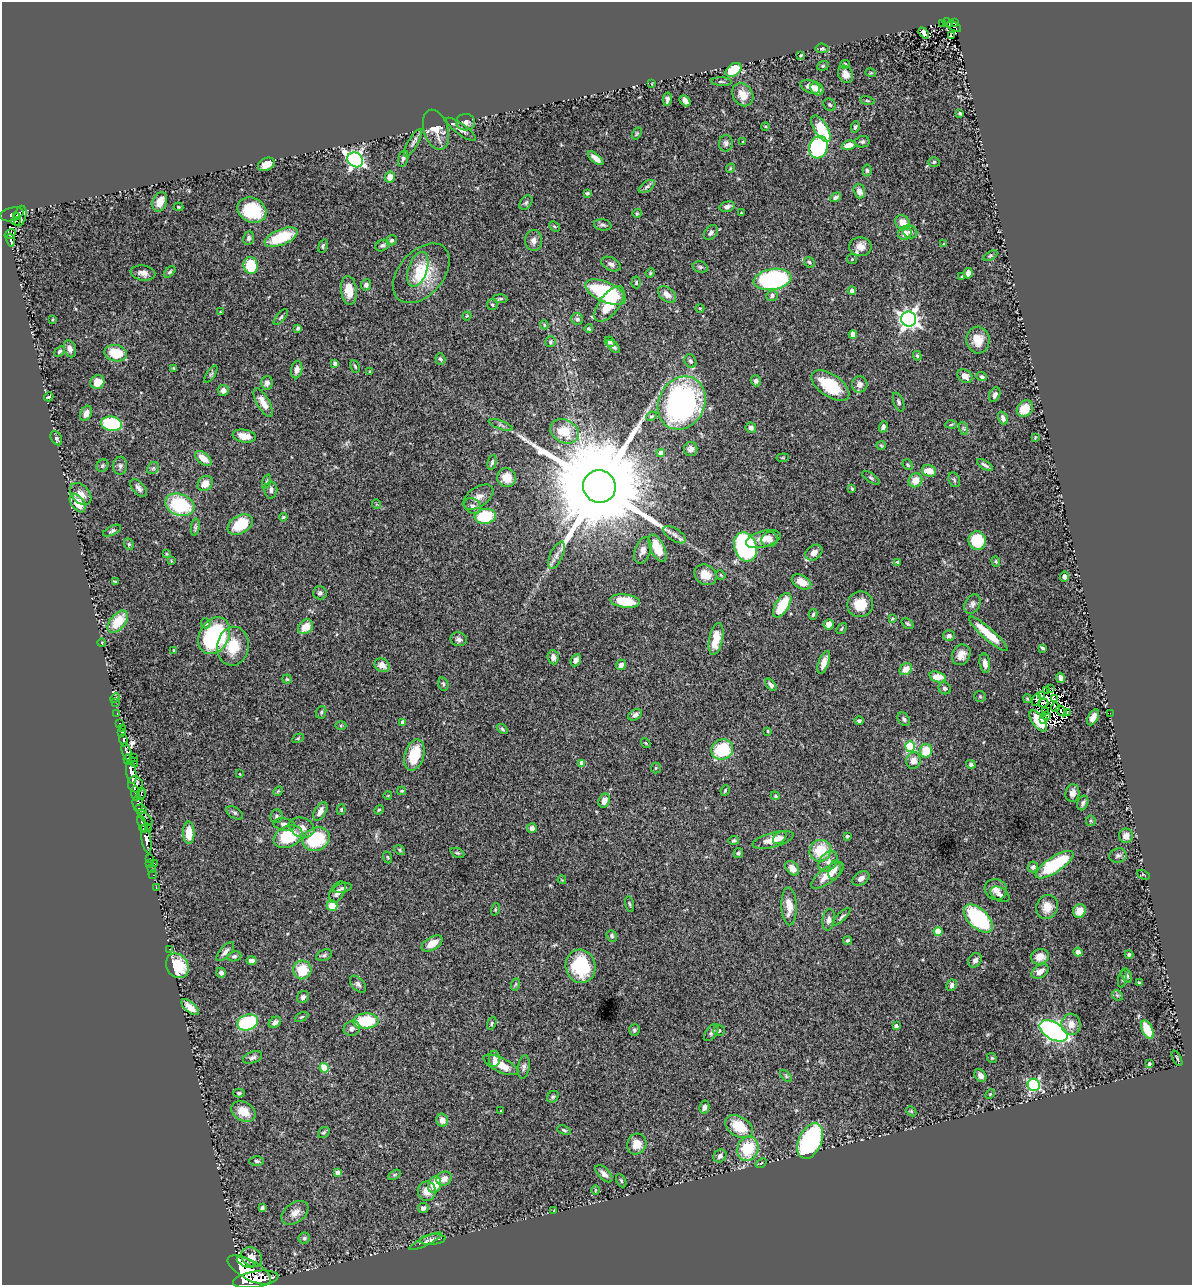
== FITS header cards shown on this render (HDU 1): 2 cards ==
NAXIS1  =                 1190
NAXIS2  =                 1283

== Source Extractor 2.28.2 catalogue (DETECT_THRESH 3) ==
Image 1190 x 1283 px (HDU 1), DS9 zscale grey, 1 PNG px = 1 image px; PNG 1194 x 1287 px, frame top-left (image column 1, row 1283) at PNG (2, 2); each listed source drawn as its Kron ellipse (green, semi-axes under 4 px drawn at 4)
Background 2.38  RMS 0.042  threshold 0.127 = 3 sigma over >= 5 px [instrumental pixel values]
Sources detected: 453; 8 with non-positive FLUX_AUTO (blend fragments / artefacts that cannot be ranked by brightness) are neither listed nor drawn; the other 445 listed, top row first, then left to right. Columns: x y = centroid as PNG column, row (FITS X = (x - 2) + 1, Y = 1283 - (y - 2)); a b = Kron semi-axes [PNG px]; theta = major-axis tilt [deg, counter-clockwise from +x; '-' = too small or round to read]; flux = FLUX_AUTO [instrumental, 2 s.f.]
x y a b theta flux
942 23 3 2 - 25
948 23 5 3 - 130
954 23 3 3 - 82
954 26 8 4 -29 69
924 33 6 4 -49 11
951 35 4 3 - 21
822 48 6 5 - 5.3
801 55 3 2 - 2.5
845 64 5 4 - 5.9
823 66 6 4 20 3.4
734 70 9 6 36 95
871 73 5 3 - 3.1
846 74 9 7 -62 18
721 82 10 3 -3 4.3
652 84 3 2 - 1.7
810 87 10 6 -23 23
817 89 7 5 -46 17
743 95 12 10 -56 36
667 99 7 4 81 8.8
685 101 6 4 -48 13
867 101 7 3 -9 3.3
830 105 7 5 -43 5.4
960 113 3 3 - 4.7
466 122 9 8 - 14
765 126 4 3 - 2.2
855 127 6 4 80 4.3
461 129 18 5 -36 14
821 129 15 7 -58 95
436 130 20 12 -72 46
637 133 6 4 58 3.2
743 142 3 3 - 3
862 142 7 5 10 6.2
413 143 16 5 60 10
726 143 8 7 - 11
849 145 7 4 13 31
818 147 11 9 74 330
403 158 8 5 74 7.5
596 158 9 4 -40 18
355 160 8 7 - 1000
934 162 5 5 - 4.7
266 164 9 6 28 22
730 168 5 3 - 2.8
867 170 6 4 -85 4.5
390 177 5 5 - 29
647 186 9 5 34 7
859 191 7 5 -71 19
587 193 3 3 - 3.7
836 197 6 4 30 7.2
160 202 10 7 68 33
526 203 8 5 50 5.5
178 207 5 4 - 3.9
727 207 7 5 15 12
252 210 15 12 -26 140
637 213 4 4 - 3.1
741 213 3 2 - 1.9
12 214 12 6 13 1100
20 216 10 6 76 640
17 217 3 3 - 250
16 221 4 3 - 110
903 222 8 7 - 27
603 225 9 5 -10 6.7
554 226 6 3 -43 3.4
910 232 7 6 - 9.6
711 233 8 6 55 9.9
905 233 7 6 - 23
10 234 6 3 33 350
281 237 17 8 22 120
249 238 7 5 80 8.3
11 240 6 3 -78 210
392 240 5 5 - 5.6
534 241 10 8 -89 16
943 244 3 2 - 2.3
382 245 7 5 29 6
323 246 7 4 76 4.7
860 247 11 9 -2 24
990 256 8 3 30 3.5
852 259 5 5 - 3.8
809 262 6 5 - 6.1
611 264 10 6 -26 9.9
251 265 8 7 - 110
700 267 8 5 -14 5.7
418 269 18 9 71 39
170 272 7 4 45 4.8
143 273 12 7 -10 17
421 273 34 22 49 110
650 273 5 4 - 3.3
968 273 5 4 - 14
962 276 3 3 - 4.4
773 279 19 10 9 450
636 282 6 4 87 4.1
366 285 5 5 - 9.6
349 290 14 8 -83 38
852 291 4 4 - 10
606 292 22 10 -24 240
667 294 10 6 -38 18
772 296 6 5 - 6.8
500 299 7 3 -3 4.7
609 304 21 10 52 73
492 305 5 5 - 4.8
700 308 4 3 - 2.2
220 312 3 3 - 2
467 316 5 4 - 3
281 317 10 4 50 5.4
53 319 4 2 - 2.4
577 319 6 6 - 8.7
909 319 7 7 - 1600
544 325 4 4 - 2.9
297 328 4 3 - 5.4
589 329 4 3 - 4.3
853 334 4 4 - 36
978 340 13 11 -87 39
550 342 5 5 - 4.9
610 342 5 4 - 8
613 346 8 4 -44 10
70 349 9 6 -72 13
59 351 6 4 45 5.2
116 353 11 8 -12 78
917 356 5 4 - 3.5
440 359 6 4 -71 6.3
690 361 7 5 -59 7
335 363 4 4 - 8
355 366 7 4 -63 4
174 368 3 3 - 2.9
297 369 9 5 79 14
370 371 4 3 - 3.9
211 374 10 4 58 4.9
965 376 8 6 -33 21
982 377 5 4 - 5.6
756 381 5 5 - 7.8
97 382 7 6 - 33
267 383 7 6 - 11
860 384 8 8 - 19
830 385 21 11 -34 100
223 390 5 5 - 14
995 395 8 5 65 9.2
49 397 5 3 - 3.3
899 402 10 5 -69 6.4
263 403 16 6 -60 28
682 403 27 23 62 740
1025 409 9 7 43 47
86 413 8 5 64 16
651 416 5 4 - 4.2
1003 418 7 4 -70 12
112 424 10 7 -10 210
501 425 13 3 -20 7.2
951 425 5 3 - 3.4
883 427 6 4 68 11
751 428 5 5 - 9.6
963 428 7 4 -71 4.3
565 431 15 11 -27 75
244 436 12 6 -9 31
56 438 7 5 -59 7.1
1035 438 3 2 - 2.5
881 445 5 4 - 3.2
691 449 7 6 - 12
661 453 4 4 - 21
203 458 10 5 -38 33
783 458 6 4 6 3.5
492 462 8 4 77 6
908 465 5 4 - 4.5
985 465 9 3 -31 8.1
102 466 6 5 - 4.9
120 466 9 7 84 9
153 468 6 5 - 6
929 471 7 5 -14 39
507 478 9 9 - 36
871 478 10 4 -33 5.9
915 480 7 6 - 37
954 480 8 5 -69 5.6
266 482 7 3 71 4.2
205 483 8 6 44 29
599 487 16 16 - 82000
139 488 10 6 -49 11
852 488 4 3 - 3.3
271 490 8 6 90 12
81 494 12 8 -46 25
478 497 17 9 35 24
78 503 10 6 -55 52
376 504 5 3 - 2.5
180 505 15 10 -20 190
473 506 9 7 -40 13
485 516 10 7 7 150
283 517 4 3 - 3
240 524 13 9 30 89
195 527 8 4 81 4.9
112 531 10 4 27 6
675 535 12 6 -33 13
763 539 18 8 15 39
770 539 8 7 - 15
977 541 9 8 - 120
129 544 6 4 -69 4.7
745 547 15 11 -69 540
657 548 14 7 -63 61
643 551 13 8 71 17
814 553 9 7 37 17
166 554 4 3 - 3.1
556 555 14 6 66 17
171 561 3 3 - 2.4
996 561 5 4 - 3.8
897 562 3 3 - 2.5
705 575 11 9 -33 35
721 575 5 4 - 3.2
1064 577 5 4 - 9.3
115 582 3 3 - 3.5
802 582 10 6 -27 32
320 593 7 6 - 9.2
625 601 15 6 -7 82
860 604 13 12 - 55
972 604 10 7 61 10
782 605 14 6 59 89
813 614 5 4 - 4.9
892 619 3 3 - 3
118 622 13 7 50 84
206 623 5 5 - 7.3
829 624 5 5 - 20
907 624 6 4 -39 4.6
306 627 8 6 42 35
842 628 6 4 48 3.4
988 634 25 5 -41 74
214 636 19 14 61 320
949 636 6 5 - 8.6
459 639 8 7 - 9.9
716 639 16 7 78 63
102 643 4 3 - 2.3
233 646 19 16 82 81
1042 648 4 3 - 4.3
174 650 4 3 - 5.1
961 655 11 9 61 23
553 657 7 5 -85 16
576 660 6 4 63 11
824 662 12 5 70 21
985 663 10 5 -82 16
382 665 8 6 -29 23
621 665 5 5 - 13
906 669 7 5 40 28
938 677 8 5 -18 55
1060 678 5 4 - 11
287 679 5 4 - 3.8
443 684 7 5 -74 5.3
771 685 7 4 -51 8.5
945 688 6 5 - 8.3
1050 688 3 2 - 4.8
1047 690 2 2 - 2.5
1041 695 4 3 - 8.3
980 696 6 5 - 4.5
115 698 5 3 - 3.2
1027 699 4 3 - 3.4
1054 699 4 2 - 1.2
1036 700 6 3 73 1.1
115 702 2 2 - 13
1043 703 5 2 - 3.9
1055 707 5 3 - 3.5
1045 711 2 2 - 2.3
1062 711 6 2 -39 4.7
321 712 6 5 - 4.6
1068 712 3 2 - 2
117 713 3 2 - 22
1110 713 2 2 - 26
635 715 7 5 34 10
1046 715 2 2 - 2
1093 717 9 5 61 20
904 719 7 5 -53 6
1043 720 4 2 - 6.4
859 721 5 4 - 5.6
1038 721 12 6 -53 68
403 722 4 4 - 14
120 723 3 3 - 38
341 726 5 3 - 3
122 728 2 2 - 7.3
502 729 6 4 -38 5.5
768 731 3 2 - 2.5
122 732 3 3 - 190
298 738 6 4 30 3.4
124 740 6 3 -80 410
646 743 5 3 - 2.8
910 746 5 5 - 200
722 749 11 10 - 180
926 751 7 6 - 65
127 752 9 4 -74 1400
414 755 16 9 73 93
133 757 2 2 - 160
128 759 5 3 - 480
913 760 8 7 - 23
134 762 5 3 - 420
582 763 4 4 - 25
971 764 5 4 - 6.7
656 768 5 5 - 3.7
131 772 12 5 -82 3000
240 774 4 2 - 1.7
136 784 8 7 - 1300
725 790 5 3 - 3.4
278 791 5 4 - 3.3
401 791 4 3 - 2.9
136 793 7 4 -86 550
1072 793 9 7 81 16
141 794 6 3 77 890
388 795 4 2 - 2
775 796 5 4 - 3.6
604 801 7 5 67 21
138 803 7 5 -75 700
1083 803 7 5 67 7.6
141 809 6 4 -9 640
341 810 5 4 - 4.1
379 810 5 4 - 3.2
320 811 10 5 60 19
235 813 9 5 -31 5.8
276 816 7 6 - 6.1
145 817 9 4 -43 700
1091 821 5 5 - 4.1
142 823 8 3 -72 670
284 824 11 6 -10 15
148 828 2 2 - 240
302 828 13 9 -22 22
532 828 5 5 - 11
144 829 4 3 - 360
189 833 11 5 90 47
288 836 15 10 27 140
847 836 3 3 - 4
1126 836 7 7 - 19
780 838 8 5 40 11
146 839 14 4 -80 1700
316 839 14 11 25 190
734 840 5 4 - 5.2
773 840 21 7 15 36
400 850 6 4 -38 3.9
820 851 11 10 - 93
457 853 7 4 -25 4.3
738 853 5 4 - 5.4
1118 856 9 7 15 8.4
388 857 6 3 -69 3.2
149 858 3 2 - 23
828 861 12 8 54 16
150 863 2 2 - 14
154 863 3 2 - 28
1054 865 22 8 33 200
1033 867 5 5 - 7.4
792 868 8 5 -48 24
152 869 3 2 - 11
834 870 10 6 76 11
153 875 4 2 - 21
827 875 19 7 37 45
1143 875 7 2 -24 2.4
861 878 9 6 34 15
562 880 4 3 - 2.1
156 887 2 2 - 17
342 888 9 4 13 6.6
996 889 11 10 - 22
337 892 12 7 60 15
1000 894 10 6 -30 9.2
630 904 8 3 -79 3.7
332 906 5 5 - 55
789 906 19 7 -88 41
1047 907 12 10 69 36
495 909 6 4 71 3.5
1079 911 7 6 - 28
841 917 12 3 45 6.2
978 919 18 9 -44 270
829 920 11 6 82 11
938 931 4 4 - 97
612 936 6 5 - 5.7
848 940 5 4 - 4.6
432 943 11 6 30 37
170 949 3 2 - 94
225 952 12 5 48 12
1078 952 4 4 - 14
1129 954 4 3 - 5.9
324 955 8 5 23 6.8
234 956 7 5 10 5.7
1040 957 9 7 18 25
251 960 5 3 - 11
975 960 8 6 52 12
177 966 13 10 -57 100
581 966 17 15 -76 160
302 970 9 9 - 74
1040 971 9 6 32 21
221 973 5 4 - 9.8
1127 976 8 5 -63 6.3
1123 979 9 3 78 3.8
1139 983 4 3 - 8.7
358 984 10 6 -47 8.4
516 984 6 4 70 3.6
952 985 6 5 - 9.6
1117 995 6 4 -44 5
303 997 6 5 - 9.6
190 1007 10 5 -41 22
301 1017 7 4 27 3.9
366 1021 13 7 3 130
248 1022 11 7 19 250
275 1022 7 5 37 11
492 1023 7 4 73 4.4
1071 1024 10 9 - 28
896 1026 4 3 - 7.5
352 1029 8 7 - 13
1147 1029 10 5 -64 100
634 1030 6 5 - 6.1
719 1031 6 5 - 7.7
1054 1031 15 8 -30 950
711 1032 10 5 53 9.5
253 1057 10 5 19 9.5
992 1058 5 4 - 3.5
1177 1058 8 3 -64 4.2
494 1059 8 5 89 9.2
1149 1064 3 3 - 4.8
501 1065 19 7 -25 46
524 1067 12 5 81 9.5
324 1068 5 4 - 99
786 1076 7 4 -47 4.4
980 1076 7 5 -51 11
1034 1085 6 6 - 390
239 1093 6 4 -1 4.7
990 1094 6 3 46 2.9
553 1097 6 5 - 5.1
704 1107 6 5 - 11
243 1111 13 9 -30 45
501 1111 3 2 - 1.6
911 1111 6 4 -45 3.8
442 1120 6 6 - 21
739 1126 15 10 -32 77
564 1130 7 3 -20 4.3
324 1132 6 5 - 4.9
810 1141 19 11 66 420
637 1144 11 9 61 34
748 1149 12 10 71 110
720 1156 7 6 - 9.3
257 1161 7 5 -3 5.6
761 1163 6 3 37 2.8
338 1173 4 4 - 30
604 1174 11 5 -45 15
394 1175 7 4 31 3.7
444 1179 8 6 29 20
621 1181 7 4 -63 5
434 1185 8 6 70 49
595 1190 5 3 - 2.5
427 1191 9 9 - 32
262 1208 4 3 - 6.5
423 1208 5 5 - 9.3
554 1211 3 2 - 2.2
295 1213 15 9 36 24
304 1238 6 5 - 4.9
432 1239 13 5 5 8.9
425 1241 18 4 26 10
252 1257 11 9 -38 18
246 1262 9 3 -25 2100
249 1270 24 9 -29 11000
256 1279 23 8 9 14000
At the frame edge (FLAGS 8, measured only in part): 1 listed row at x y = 256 1279
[8 non-positive-flux detections neither listed nor drawn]